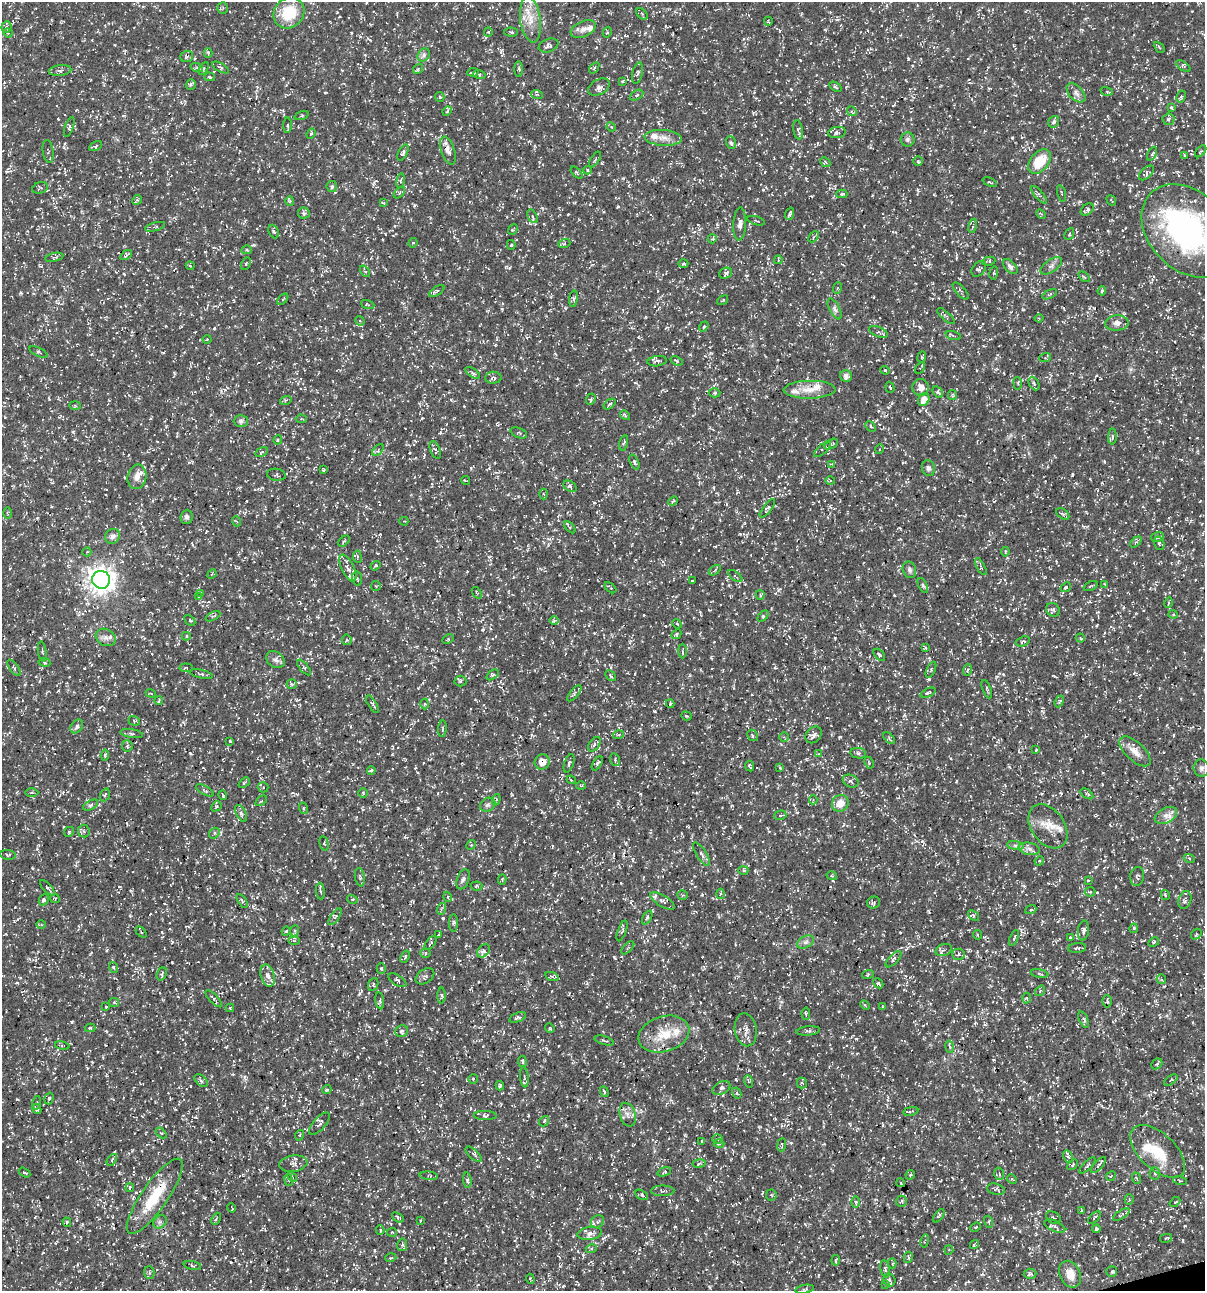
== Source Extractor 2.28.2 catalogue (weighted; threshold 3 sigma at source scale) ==
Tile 6 of 4 x 4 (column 2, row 2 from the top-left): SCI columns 1304-2506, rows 2579-3867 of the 4958 x 5157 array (HDU 1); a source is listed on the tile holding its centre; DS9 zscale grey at full resolution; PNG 1207 x 1293 px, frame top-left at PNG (2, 2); each listed source drawn as its Kron ellipse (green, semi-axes under 4 px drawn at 4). Shown black and unused: <1% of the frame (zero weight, under 3 of 5 exposures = <1% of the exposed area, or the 3 px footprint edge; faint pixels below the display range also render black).
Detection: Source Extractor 2.28.2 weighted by HDU 2 'WHT'; one run over the whole footprint, this tile lists its part. Background 0.0172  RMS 0.002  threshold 0.00895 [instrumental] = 3 sigma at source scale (4.5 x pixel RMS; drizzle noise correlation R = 1.50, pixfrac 1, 0.0396/0.0396 arcsec/px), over >= 5 px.
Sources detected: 892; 1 inside a brighter object's white glare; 19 cosmic-ray / hot-pixel residue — neither listed nor drawn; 25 inside a brighter listed object's ellipse — not listed separately; of the other 847, all 500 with FLUX_AUTO >= 0.216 (the completeness limit of this list) listed and drawn (347 fainter detections not listed), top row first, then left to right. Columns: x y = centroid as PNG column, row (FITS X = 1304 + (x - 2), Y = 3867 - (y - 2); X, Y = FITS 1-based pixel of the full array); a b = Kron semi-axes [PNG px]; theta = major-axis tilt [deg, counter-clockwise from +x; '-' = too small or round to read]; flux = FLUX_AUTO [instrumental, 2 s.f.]
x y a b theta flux
223 8 5 5 - 0.27
289 13 16 14 47 7.3
642 14 7 4 -45 0.27
530 20 23 10 -82 3.1
768 21 4 2 - 0.22
6 27 5 5 - 0.4
583 29 13 7 23 1.2
488 32 4 4 - 0.24
511 32 6 4 -2 0.29
607 32 5 4 - 0.24
8 33 5 3 - 0.24
549 45 10 6 21 0.68
1159 47 6 3 -45 0.23
208 53 4 3 - 0.34
424 55 7 5 49 0.56
187 57 6 5 - 0.35
1183 66 8 4 -36 0.34
220 67 9 4 -29 0.33
197 68 6 4 -19 0.33
594 68 6 3 54 0.22
204 69 7 4 58 0.32
418 69 5 4 - 0.28
519 69 8 3 -89 0.28
60 71 11 5 7 0.62
473 72 6 4 7 0.28
638 73 11 5 77 0.47
479 74 6 4 -18 0.24
210 77 5 4 - 0.28
622 81 4 3 - 0.23
191 84 5 5 - 0.34
599 87 11 7 29 0.85
835 87 7 3 -33 0.28
1107 91 6 3 -16 0.28
1076 93 11 7 -46 0.92
537 95 6 3 -20 0.25
637 95 7 4 29 0.5
1181 96 6 4 62 0.3
440 97 5 4 - 0.24
1171 108 4 3 - 0.4
447 111 5 4 - 0.31
852 111 5 4 - 0.29
301 116 7 3 19 0.26
1168 119 6 6 - 0.52
1054 122 6 5 - 0.45
287 125 8 4 -90 0.31
69 127 10 4 71 0.36
611 127 5 4 - 0.23
798 130 10 4 -80 0.45
837 132 9 5 8 0.46
311 134 5 4 - 0.23
663 138 18 8 -4 1.8
907 139 7 7 - 0.49
731 143 6 5 - 0.35
96 146 7 4 28 0.28
48 151 11 5 -83 0.42
448 151 15 6 -71 1.2
1201 151 7 4 47 0.31
403 153 9 4 63 0.54
1152 154 7 4 63 0.31
1185 155 4 3 - 0.22
595 159 9 4 58 0.38
918 161 5 4 - 0.26
825 162 5 4 - 0.29
1040 162 14 9 49 5.4
587 170 4 4 - 0.23
577 173 7 3 -46 0.27
1146 173 9 5 44 0.66
401 181 7 3 81 0.25
990 182 8 3 -24 0.27
332 187 5 5 - 0.36
40 188 8 5 21 0.34
399 193 7 4 45 0.32
1061 193 8 2 -75 0.23
842 194 5 4 - 0.29
1039 195 11 4 -49 0.43
137 200 5 4 - 0.32
1111 200 5 3 - 0.22
290 201 5 4 - 0.25
383 203 3 2 - 0.23
1087 209 7 5 43 0.53
304 213 6 5 - 0.46
790 214 6 3 69 0.41
1041 214 5 3 - 0.23
532 216 7 4 -63 0.39
756 221 9 3 -17 0.27
740 224 16 6 88 1
973 226 7 3 78 0.32
155 227 10 2 15 0.3
513 230 6 4 47 0.27
274 231 7 5 -65 0.45
1188 231 53 39 -46 45
1069 234 6 4 63 0.29
814 237 6 4 46 0.33
712 239 5 3 - 0.22
413 243 5 4 - 0.31
564 244 6 3 19 0.28
511 245 5 4 - 0.25
247 250 5 4 - 0.27
126 255 6 3 35 0.37
54 257 9 3 13 0.35
778 260 4 3 - 0.24
989 261 7 4 9 0.35
246 264 6 4 62 0.28
683 264 5 4 - 0.31
190 266 4 3 - 0.24
1051 266 12 6 35 0.78
1010 267 9 5 -47 0.66
979 269 9 6 49 0.48
365 271 6 4 -53 0.29
726 273 7 5 23 0.41
994 273 7 3 81 0.23
1084 277 6 3 -36 0.24
837 288 6 3 70 0.22
437 291 9 3 34 0.33
961 291 11 4 -48 0.41
1102 291 5 4 - 0.27
1050 294 8 4 27 0.31
283 299 7 3 46 0.26
574 299 8 4 83 0.42
723 300 6 3 35 0.22
368 305 7 3 -19 0.24
835 309 11 5 -63 0.6
946 316 11 4 -41 0.38
1039 318 4 4 - 0.22
360 321 5 4 - 0.24
1117 323 12 8 3 0.99
704 327 5 4 - 0.26
879 332 10 5 -23 0.5
953 336 7 3 -14 0.25
207 339 4 4 - 0.22
38 352 10 3 -26 0.26
922 357 6 3 66 0.22
1045 358 6 4 19 0.27
657 361 10 5 8 0.5
677 361 6 4 -22 0.36
920 368 6 3 58 0.29
885 370 5 3 - 0.38
473 373 8 4 -36 0.39
846 376 6 5 - 0.95
493 378 8 6 2 0.5
1018 383 6 3 -82 0.24
1034 384 7 4 -64 0.42
890 387 5 3 - 0.27
921 388 8 8 - 1.5
810 390 26 9 1 2.8
938 392 6 4 -58 0.36
715 393 6 4 2 0.31
953 395 5 4 - 0.23
591 399 6 4 69 0.29
286 400 6 4 17 0.34
924 400 7 5 62 1.6
609 404 7 4 39 0.38
75 405 6 4 -2 0.28
625 415 5 4 - 0.27
301 419 5 4 - 0.24
241 421 7 6 - 0.47
871 426 6 3 -45 0.25
519 433 8 5 -22 0.32
1112 437 8 3 87 0.32
278 440 5 4 - 0.27
624 443 7 3 75 0.25
831 444 7 4 32 0.33
822 449 10 4 42 0.5
880 449 5 3 - 0.22
378 450 7 4 50 0.39
435 450 9 5 -68 0.43
262 452 7 4 31 0.36
634 462 8 4 -67 0.36
832 464 4 4 - 0.22
928 468 8 6 -78 0.53
323 470 3 3 - 0.32
276 475 9 6 -10 0.41
137 477 12 9 79 1.5
465 480 4 2 - 0.23
830 481 5 3 - 0.23
570 486 7 5 -34 0.6
544 494 5 3 - 0.24
673 501 5 3 - 0.26
767 508 11 4 52 0.45
7 513 6 4 -89 0.23
1063 514 7 4 -35 0.33
187 517 7 6 - 0.55
236 521 5 3 - 0.22
404 521 4 3 - 0.23
570 527 7 4 -49 0.3
113 536 8 7 - 0.96
1158 537 6 5 - 0.39
344 541 7 4 43 0.32
1136 542 6 4 42 0.32
1159 543 7 5 -72 0.33
87 552 4 4 - 0.32
1005 552 5 3 - 0.3
357 557 6 3 -83 0.29
375 566 5 3 - 0.25
981 567 9 3 -61 0.32
348 568 14 6 -64 1.3
715 570 7 3 37 0.23
909 570 8 6 -74 0.62
212 574 5 4 - 0.24
735 576 8 3 -35 0.22
357 578 7 5 -80 0.46
101 580 9 8 - 200
692 580 3 2 - 0.24
1105 584 4 3 - 0.23
923 585 8 4 -63 0.34
376 586 5 4 - 0.26
1091 586 7 3 25 0.24
1066 587 5 4 - 0.29
610 588 7 3 -41 0.25
201 593 3 3 - 0.27
477 593 6 3 -54 0.23
760 595 5 4 - 0.32
198 596 4 4 - 0.26
1168 603 5 3 - 0.24
1053 610 7 6 - 0.54
1173 614 4 4 - 0.26
213 616 8 3 27 0.26
763 616 6 4 44 0.31
190 620 6 4 -46 0.32
554 621 5 3 - 0.24
677 624 5 4 - 0.24
676 634 5 4 - 0.48
186 636 4 4 - 0.29
106 637 10 8 -28 0.97
1080 638 5 3 - 0.27
448 639 6 4 27 0.32
347 640 5 5 - 0.34
1023 641 7 4 19 0.39
925 648 3 3 - 0.31
42 651 10 2 -82 0.25
682 651 7 4 -90 0.32
879 655 7 4 -46 0.47
275 660 10 7 -34 0.8
44 662 6 4 -9 0.28
304 667 9 3 -50 0.28
14 668 9 3 -55 0.28
186 668 7 4 -6 0.3
931 670 8 3 65 0.29
967 670 6 3 69 0.26
201 674 12 4 -13 0.43
492 675 7 3 35 0.3
610 676 6 4 -48 0.34
460 681 6 5 - 0.34
292 684 5 5 - 0.33
987 689 9 3 -69 0.34
151 693 5 3 - 0.22
574 693 9 4 50 0.36
928 693 8 4 22 0.39
159 701 4 2 - 0.23
1059 701 6 4 69 0.29
372 704 10 3 -57 0.38
425 704 5 3 - 0.22
670 704 4 3 - 0.22
686 716 5 4 - 0.24
134 721 6 4 -19 0.31
77 726 7 5 54 0.54
442 729 8 3 85 0.32
132 734 11 3 -8 0.41
618 735 5 3 - 0.27
753 735 6 4 -60 0.39
814 735 9 7 48 0.78
784 737 5 4 - 0.26
889 738 7 4 -47 0.35
230 741 3 3 - 0.24
594 744 8 5 54 0.48
127 746 6 5 - 0.36
1036 750 3 3 - 0.27
1135 751 19 9 -43 2
858 753 8 5 -10 0.49
818 754 4 3 - 0.22
105 755 5 3 - 0.38
615 760 6 5 - 0.33
542 762 8 7 - 2.1
569 763 10 4 72 0.49
597 763 8 4 59 0.41
869 763 6 4 -62 0.27
750 766 5 3 - 0.29
780 768 4 3 - 0.22
1201 768 8 8 - 0.67
371 770 4 3 - 0.23
571 780 4 3 - 0.29
851 781 8 6 -26 0.57
244 783 6 4 41 0.27
581 785 5 3 - 0.22
263 787 5 5 - 0.28
205 790 10 4 -29 0.39
32 792 6 3 0 0.27
363 793 5 4 - 0.24
1087 794 7 3 -36 0.26
105 795 6 4 69 0.29
223 795 5 2 - 0.22
496 800 6 3 72 0.24
813 800 4 4 - 0.22
261 801 7 3 36 0.22
840 803 9 8 - 2.2
91 805 8 4 27 0.41
488 805 8 6 32 0.54
216 806 5 4 - 0.29
303 808 6 3 -71 0.22
241 813 9 5 -63 0.44
780 815 6 4 19 0.32
1166 815 12 7 28 1.3
1048 826 24 16 -54 3.4
84 831 6 6 - 0.36
69 832 5 4 - 0.28
214 833 6 4 52 0.34
324 844 8 4 -78 0.3
471 845 5 4 - 0.26
1015 846 8 4 -9 0.47
1029 849 11 6 -12 0.82
701 854 13 5 -57 0.67
8 855 8 5 -9 0.35
1189 858 5 3 - 0.22
1039 861 5 4 - 0.25
743 870 5 4 - 0.33
832 876 5 3 - 0.23
1137 876 9 7 82 0.6
360 877 9 5 -81 0.44
463 879 10 6 69 0.61
502 880 5 3 - 0.27
1088 880 3 3 - 0.24
476 886 6 4 3 0.32
48 888 10 4 -47 0.51
320 891 8 3 -83 0.38
1090 892 5 5 - 0.28
720 894 5 3 - 0.25
683 895 5 4 - 0.24
1165 895 5 4 - 0.23
448 897 5 3 - 0.22
55 899 5 4 - 0.28
352 899 5 3 - 0.22
44 900 6 4 63 0.41
1185 900 9 6 72 0.57
242 901 7 3 -58 0.28
662 901 14 5 -31 0.8
874 903 7 5 22 0.41
441 909 6 3 72 0.26
1031 910 6 3 21 0.25
974 915 6 4 -42 0.32
335 917 10 4 56 0.36
647 917 7 4 63 0.33
453 923 9 3 89 0.33
41 925 5 3 - 0.22
1134 928 5 4 - 0.37
286 931 4 3 - 0.23
295 931 5 4 - 0.35
622 931 11 3 70 0.4
1083 931 10 5 82 0.66
141 932 6 4 -46 0.32
439 934 4 2 - 0.26
1196 934 6 4 51 0.32
977 935 5 2 - 0.22
1070 937 3 2 - 0.23
1014 938 8 4 67 0.37
294 941 6 4 -2 0.25
806 942 9 6 26 0.7
1154 942 6 4 27 0.27
430 943 8 3 54 0.28
628 948 8 3 45 0.24
1077 948 9 5 4 0.36
944 950 8 5 20 0.52
484 951 7 5 51 0.76
425 953 5 4 - 0.29
958 954 6 5 - 0.44
405 957 6 4 69 0.43
893 959 10 4 46 0.5
113 967 5 4 - 0.26
381 969 5 4 - 0.3
162 974 7 5 69 0.38
868 974 6 3 20 0.24
1039 974 9 3 -10 0.24
268 976 11 7 -73 1.1
425 976 10 6 35 0.62
552 977 7 4 -20 0.35
1161 979 5 4 - 0.3
397 980 10 5 -32 0.5
878 983 5 3 - 0.3
373 984 7 5 67 0.32
1040 991 6 4 52 0.31
441 996 8 3 89 0.31
1027 998 5 3 - 0.24
214 999 11 3 -46 0.42
380 1001 8 4 -81 0.39
1107 1001 6 4 90 0.3
114 1002 5 4 - 0.23
865 1005 5 3 - 0.23
106 1007 3 2 - 0.34
883 1007 3 3 - 0.31
230 1008 4 4 - 0.25
806 1014 6 3 -86 0.29
518 1017 9 4 20 0.42
1084 1020 9 4 -68 0.46
90 1028 5 4 - 0.27
550 1028 5 4 - 0.24
746 1030 17 11 -80 1.4
402 1031 6 5 - 0.51
808 1031 12 4 6 0.49
664 1034 26 17 16 5.1
604 1040 10 3 -17 0.32
62 1046 7 3 -13 0.22
949 1047 6 3 -80 0.28
522 1062 5 4 - 0.53
1157 1064 6 4 43 0.34
524 1077 10 3 -84 0.29
473 1079 5 4 - 0.25
201 1080 8 5 -43 0.48
1171 1080 7 3 35 0.25
748 1081 6 3 -71 0.23
802 1083 5 5 - 0.27
500 1086 5 3 - 0.31
721 1088 9 6 28 0.6
327 1090 5 4 - 0.3
604 1092 5 3 - 0.22
737 1093 6 4 -60 0.29
49 1098 6 4 71 0.39
37 1103 7 3 76 0.24
37 1109 5 3 - 0.33
911 1111 8 2 10 0.22
485 1115 11 4 -2 0.4
628 1115 12 7 -73 1.2
544 1121 5 4 - 0.29
319 1124 14 6 48 0.72
161 1133 6 3 -42 0.29
300 1135 5 3 - 0.22
717 1139 5 4 - 0.34
702 1141 3 3 - 0.23
719 1144 5 3 - 0.23
782 1145 6 3 83 0.23
1158 1151 33 18 -43 6.5
474 1154 10 4 -42 0.45
1068 1156 6 4 -61 0.34
112 1160 7 3 56 0.26
699 1163 6 3 9 0.32
293 1164 14 8 7 0.88
1073 1165 6 4 47 0.31
1087 1165 10 3 45 0.35
1098 1165 10 4 47 0.44
664 1172 7 4 20 0.25
25 1173 6 4 -31 0.31
1155 1173 6 5 - 0.34
999 1174 6 4 -72 0.38
910 1175 5 4 - 0.26
429 1176 9 3 -5 0.26
1111 1176 5 4 - 0.26
292 1177 5 4 - 0.28
1136 1178 6 3 -69 0.25
1012 1179 5 4 - 0.26
288 1180 6 3 -81 0.26
467 1180 7 4 -83 0.46
1180 1181 7 4 -13 0.29
901 1183 4 3 - 0.22
130 1188 4 3 - 0.24
996 1189 9 5 -13 0.44
663 1191 11 5 0 0.54
642 1195 7 4 -29 0.41
771 1195 5 5 - 0.28
155 1196 45 13 55 7.9
1129 1200 5 4 - 0.25
902 1201 6 5 - 0.33
855 1202 6 4 -89 0.27
1175 1202 6 4 42 0.26
231 1208 5 2 - 0.25
1081 1211 3 2 - 0.22
1121 1215 9 4 33 0.39
939 1216 7 4 54 0.34
398 1217 6 4 -36 0.37
1094 1217 8 3 44 0.27
1053 1218 8 5 -33 0.52
216 1219 6 4 64 0.27
421 1220 4 3 - 0.23
597 1221 7 6 - 0.57
67 1222 5 3 - 0.24
160 1222 7 6 - 0.5
989 1222 6 4 -73 0.31
1055 1226 11 5 -24 0.71
976 1227 5 3 - 0.23
1097 1229 4 4 - 0.38
380 1230 5 4 - 0.3
392 1232 5 4 - 0.24
590 1234 12 6 7 0.83
1166 1238 6 3 13 0.22
925 1241 7 3 80 0.25
402 1245 6 5 - 0.41
974 1245 5 3 - 0.55
591 1249 5 3 - 0.29
949 1250 5 4 - 0.26
908 1257 5 4 - 0.38
391 1258 6 3 18 0.22
836 1260 5 2 - 0.27
892 1263 5 4 - 0.25
192 1265 9 4 -10 0.3
885 1269 8 4 -77 0.38
1112 1271 5 5 - 0.4
149 1272 6 5 - 0.38
1030 1274 6 5 - 0.41
1070 1274 14 10 -65 2.4
530 1279 5 3 - 0.23
889 1280 7 5 -56 0.46
885 1284 4 3 - 0.22
805 1289 9 4 10 0.32
Overlapping masked pixels (flux is a lower limit): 7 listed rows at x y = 448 151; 1188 231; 542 762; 242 901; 628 1115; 1158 1151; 155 1196
Isophote crosses this tile's border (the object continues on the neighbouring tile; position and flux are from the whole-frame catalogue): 2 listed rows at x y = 289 13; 1188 231
Unlisted compact peaks at least as high as the median listed source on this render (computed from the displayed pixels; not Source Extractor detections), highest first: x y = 1158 500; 73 432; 17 1099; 835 638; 922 841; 1120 103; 351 33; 1096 867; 17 983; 630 349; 445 1259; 414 205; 238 134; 568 214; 20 293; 740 534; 623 178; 58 119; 690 675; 675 1227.